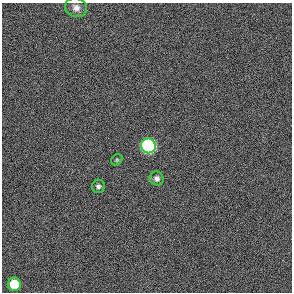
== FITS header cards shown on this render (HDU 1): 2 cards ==
NAXIS1  =                  290 / length of data axis 1
NAXIS2  =                  290 / length of data axis 2

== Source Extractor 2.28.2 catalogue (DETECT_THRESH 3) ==
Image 290 x 290 px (HDU 1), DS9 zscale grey, 1 PNG px = 1 image px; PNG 294 x 294 px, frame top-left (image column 1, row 290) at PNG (2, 3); each listed source drawn as its Kron ellipse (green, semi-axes under 4 px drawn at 4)
Background -0.979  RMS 66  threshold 197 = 3 sigma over >= 5 px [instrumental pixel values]
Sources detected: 6; all 6 listed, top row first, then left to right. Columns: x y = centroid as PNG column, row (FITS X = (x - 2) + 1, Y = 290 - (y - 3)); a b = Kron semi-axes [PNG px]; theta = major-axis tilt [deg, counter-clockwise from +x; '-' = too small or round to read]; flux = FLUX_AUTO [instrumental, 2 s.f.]
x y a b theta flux
76 8 11 9 -17 2.5e+04
148 146 7 7 - 1.3e+06
117 160 6 5 - 5.7e+03
157 178 7 6 - 1.7e+04
98 186 6 6 - 1.1e+04
14 284 6 6 - 1.7e+05